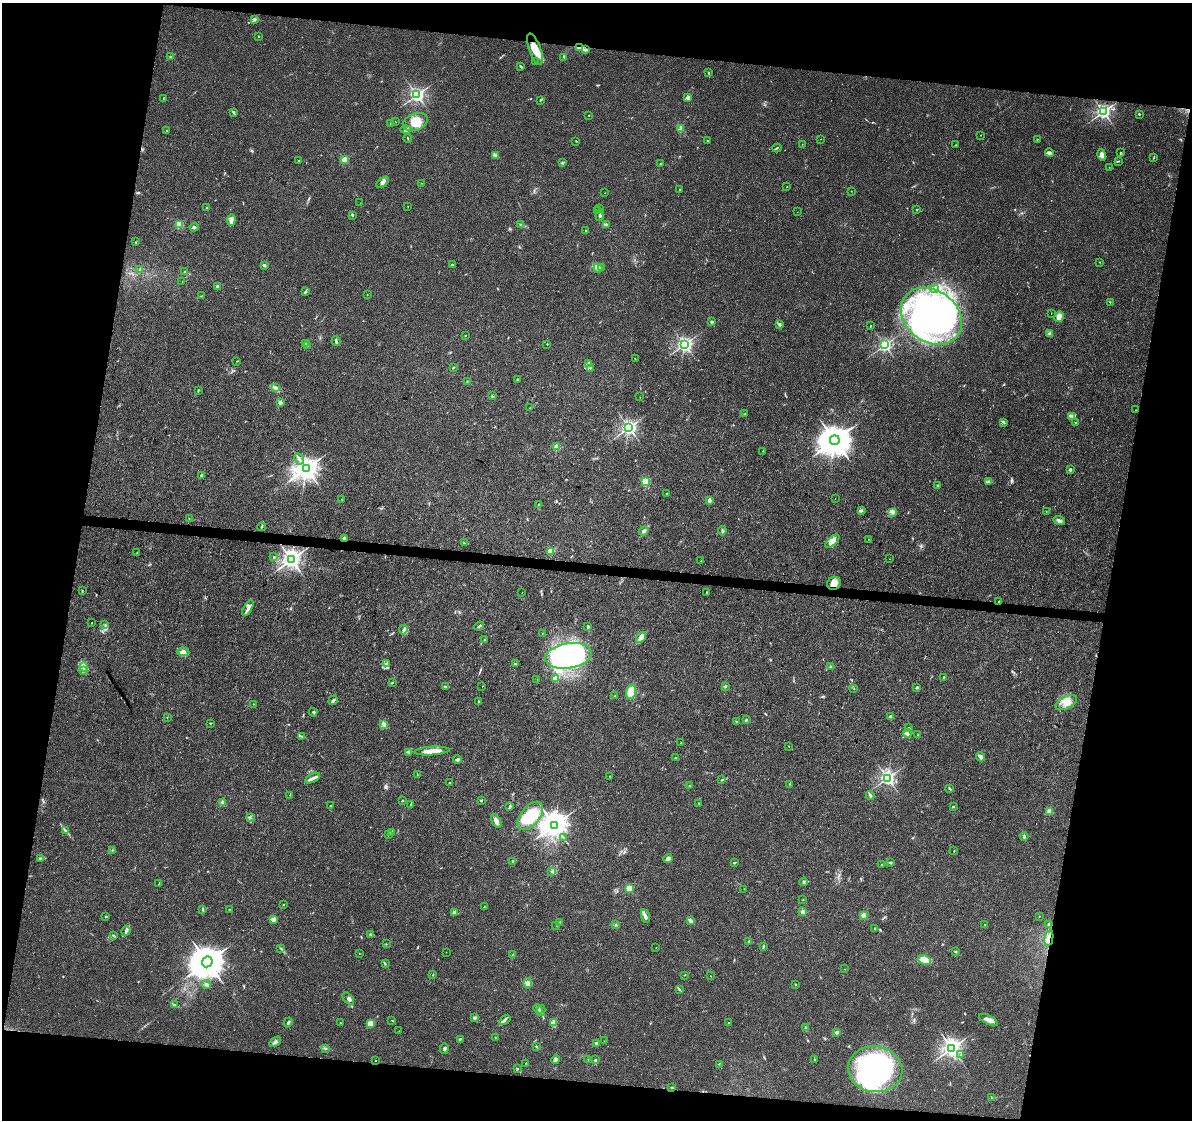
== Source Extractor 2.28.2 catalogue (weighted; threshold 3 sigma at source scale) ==
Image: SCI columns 9-4766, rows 285-4756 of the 4766 x 4982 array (HDU 1 of 3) = the unmasked area's bounding box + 8 px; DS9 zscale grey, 4 x 4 block average (1 PNG px = mean of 4 x 4 image px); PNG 1194 x 1122 px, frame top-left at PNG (2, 3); each listed source drawn as its Kron ellipse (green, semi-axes under 4 px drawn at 4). Shown black and unused: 22% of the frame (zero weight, under 3 of 4 exposures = <1% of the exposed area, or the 3 px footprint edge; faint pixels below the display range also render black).
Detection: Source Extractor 2.28.2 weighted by HDU 2 'WHT'. Background 0.0281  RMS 0.0032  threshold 0.0146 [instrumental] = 3 sigma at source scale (4.5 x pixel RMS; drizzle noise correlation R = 1.50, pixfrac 1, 0.0396/0.0396 arcsec/px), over >= 5 px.
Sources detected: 354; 1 too faint to see at this stretch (4 x 4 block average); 5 inside a brighter object's white glare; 1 cosmic-ray / hot-pixel residue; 2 long thin detections or spike segments (spike, bleed or trail) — neither listed nor drawn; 7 coinciding with a brighter row at this scale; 16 inside a brighter listed object's ellipse — not listed separately; the other 322 listed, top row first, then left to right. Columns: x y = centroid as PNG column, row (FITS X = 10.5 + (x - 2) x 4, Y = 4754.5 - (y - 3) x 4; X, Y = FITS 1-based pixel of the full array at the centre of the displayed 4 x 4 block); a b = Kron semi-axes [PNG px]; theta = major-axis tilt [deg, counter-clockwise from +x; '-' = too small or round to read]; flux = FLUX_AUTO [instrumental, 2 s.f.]
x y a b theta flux
255 20 2 2 - 0.96
258 36 2 2 - 0.82
580 48 4 3 - 3.9
535 49 16 6 -70 30
585 50 4 2 - 2.8
170 57 2 2 - 1.1
564 57 3 2 - 1.9
535 62 2 2 - 0.83
521 67 3 2 - 2.1
709 73 3 2 - 1.2
417 95 2 2 - 630
163 98 2 2 - 1.2
688 98 2 2 - 34
540 100 3 2 - 1.4
234 112 3 2 - 2.8
1103 112 2 2 - 610
1139 114 3 2 - 1.6
589 115 2 2 - 0.73
396 122 2 2 - 0.51
415 122 13 8 22 35
391 123 4 2 - 1.9
681 128 3 2 - 1.5
405 129 5 3 - 5.1
167 130 2 2 - 0.49
980 135 2 2 - 0.44
408 139 4 2 - 1.3
820 139 2 2 - 0.46
1037 139 2 2 - 1.1
576 141 2 2 - 0.97
708 141 2 2 - 0.81
802 144 2 2 - 0.53
956 145 3 2 - 0.96
777 148 4 2 - 2.2
1049 153 4 3 - 5.4
1120 153 2 2 - 1.9
495 155 3 2 - 9.4
1102 155 6 3 -75 11
1154 157 4 2 - 1.4
298 160 2 2 - 0.6
344 160 2 2 - 77
1118 161 3 2 - 1.2
563 162 3 2 - 2.3
660 164 2 2 - 3.6
1109 167 2 2 - 0.37
383 182 7 3 40 7.1
421 183 2 2 - 0.51
787 187 2 2 - 0.52
680 190 2 2 - 2
851 191 2 2 - 0.59
605 193 2 2 - 0.72
360 203 2 2 - 1.2
408 207 2 2 - 0.58
206 208 2 2 - 0.89
600 209 2 2 - 0.95
916 210 2 2 - 0.78
597 211 2 2 - 0.83
797 212 2 2 - 0.42
352 215 2 2 - 4.2
600 216 5 2 - 3
231 220 5 4 - 11
179 224 2 2 - 100
606 224 2 2 - 2.9
520 225 2 2 - 1.2
194 227 4 2 - 3.6
586 230 2 2 - 1
135 242 2 2 - 0.86
1099 262 2 2 - 0.72
264 265 3 2 - 4.2
452 265 2 2 - 10
601 267 2 2 - 0.78
598 268 4 2 - 3.8
140 269 2 2 - 1.2
184 272 2 2 - 2.5
182 282 2 2 - 0.33
218 287 3 2 - 3.5
934 288 2 2 - 3.1
306 292 3 2 - 2.7
367 294 2 2 - 0.45
201 296 3 2 - 1
1110 302 2 2 - 0.94
1051 313 2 2 - 0.4
931 316 33 26 -37 700
1059 317 5 4 - 19
712 322 2 2 - 11
780 324 4 2 - 3.1
870 326 2 2 - 1.4
1050 334 3 3 - 4.2
465 335 2 2 - 0.69
336 341 5 2 - 3
305 343 2 2 - 21
547 344 2 2 - 1.9
684 344 2 2 - 610
885 345 2 2 - 490
308 346 2 2 - 0.96
635 359 2 2 - 0.71
237 361 2 2 - 0.77
589 363 4 2 - 2.5
453 367 3 2 - 1.3
590 368 2 2 - 1.3
517 379 2 2 - 2.8
467 382 2 2 - 0.61
275 388 3 2 - 1.7
198 390 3 2 - 1.2
492 396 2 2 - 1.4
640 397 2 2 - 0.46
280 402 2 2 - 27
530 408 2 2 - 0.48
1136 410 2 2 - 0.43
745 414 2 2 - 0.93
1072 416 4 2 - 3.4
1003 422 4 2 - 2.4
1075 422 2 2 - 0.6
629 427 2 2 - 650
835 440 5 4 - 3900
557 447 2 2 - 59
763 451 2 2 - 0.58
299 459 6 2 -60 4.1
306 468 4 3 - 2000
1070 470 3 2 - 3.3
201 475 2 2 - 3.5
645 481 2 2 - 150
988 481 3 2 - 2.2
938 486 3 2 - 2.1
666 493 2 2 - 0.62
342 499 2 2 - 0.61
835 499 2 2 - 0.67
709 500 2 2 - 25
538 505 2 2 - 3.3
861 510 3 2 - 2.7
1046 512 2 2 - 0.44
893 513 2 2 - 1.5
189 518 2 2 - 0.59
1059 521 6 4 -18 5.9
262 527 4 2 - 1.6
644 531 5 4 - 4.2
722 531 4 2 - 2.9
344 538 2 2 - 16
868 539 2 2 - 0.81
832 541 9 4 41 17
464 543 2 2 - 1.2
550 551 2 2 - 55
137 553 2 2 - 0.91
274 557 2 2 - 3.5
291 559 3 3 - 1300
889 559 2 2 - 0.39
701 561 2 2 - 0.86
834 583 7 6 - 19
82 591 3 2 - 1.3
522 592 2 2 - 0.38
707 592 3 2 - 1.3
999 602 2 2 - 2.8
248 608 8 2 61 6.4
92 623 2 2 - 0.77
105 625 2 2 - 0.78
479 626 5 2 - 2.9
588 627 4 2 - 2.3
403 630 5 3 - 5.2
542 633 2 2 - 0.58
641 637 6 3 56 12
484 640 2 2 - 1.5
183 652 6 4 -5 7
568 656 23 12 9 460
386 663 3 2 - 1.8
515 664 2 2 - 8.3
84 667 5 3 - 5.1
831 667 3 2 - 2
83 671 3 2 - 2.7
943 677 2 2 - 2.1
555 679 2 2 - 50
537 680 2 2 - 0.42
392 683 2 2 - 1.1
482 686 2 2 - 0.96
725 686 3 2 - 1.9
445 687 3 2 - 2
917 687 4 3 - 2.4
854 689 2 2 - 0.6
631 692 7 5 76 29
615 696 3 2 - 2.1
333 700 5 2 - 3.3
479 701 3 2 - 0.97
1066 703 12 6 25 18
253 704 2 2 - 0.63
313 712 4 3 - 3
890 716 2 2 - 8
167 717 2 2 - 0.64
746 720 3 3 - 2.2
736 721 2 2 - 1.1
210 723 2 2 - 1.5
384 725 4 3 - 3.7
909 728 2 2 - 1.3
907 733 4 3 - 3.8
918 735 2 2 - 0.45
302 736 2 2 - 1.5
681 743 2 2 - 1.2
789 746 2 2 - 0.52
432 751 17 3 4 26
409 752 4 2 - 1.7
981 757 5 2 - 11
676 758 2 2 - 7.2
457 759 4 3 - 3.3
417 775 3 2 - 1.1
610 776 2 2 - 1
312 778 8 3 29 6.8
887 778 2 2 - 630
722 780 3 2 - 1.5
449 783 2 2 - 2.4
789 784 2 2 - 0.72
689 785 3 2 - 1.4
949 788 3 2 - 1.5
290 795 2 2 - 0.56
870 795 4 2 - 5.2
481 800 2 2 - 6.5
402 801 2 2 - 1.2
223 803 2 2 - 44
699 803 2 2 - 0.85
411 804 4 2 - 2
331 806 2 2 - 1.1
510 807 4 2 - 2.3
954 807 2 2 - 0.94
1050 812 2 2 - 57
530 816 16 9 51 60
250 817 2 2 - 0.99
496 821 7 3 -60 11
554 825 4 4 - 2500
65 831 2 2 - 1.1
391 833 2 2 - 0.75
388 835 2 2 - 1.6
1024 837 4 2 - 2.6
564 838 4 2 - 1.9
113 850 2 2 - 0.93
954 851 2 2 - 1.8
40 858 2 2 - 5.5
668 859 4 4 - 7.8
513 861 2 2 - 4.1
734 862 3 2 - 1.6
890 862 3 2 - 2.4
882 865 3 2 - 3.4
551 872 2 2 - 0.66
804 882 4 2 - 2.5
159 884 2 2 - 0.94
629 889 2 2 - 99
744 889 2 2 - 0.54
803 899 2 2 - 0.59
283 904 2 2 - 1.2
484 907 2 2 - 0.69
203 909 3 2 - 2.3
229 909 3 2 - 0.96
454 912 2 2 - 34
803 912 3 3 - 4.1
864 915 4 3 - 4.3
106 916 2 2 - 1.4
645 916 7 3 -74 7
1039 916 2 2 - 0.62
273 919 2 2 - 35
690 921 4 3 - 4.5
560 922 2 2 - 0.7
1049 924 2 2 - 7.6
556 925 2 2 - 0.52
616 925 3 2 - 1.6
985 925 2 2 - 0.75
875 928 3 2 - 1.5
126 931 5 2 - 3.6
113 935 3 2 - 1.2
371 935 3 3 - 2.8
1049 938 8 2 78 6.8
749 941 3 2 - 1.4
386 944 2 2 - 0.62
763 947 4 2 - 1.8
281 948 2 2 - 0.95
656 948 2 2 - 0.43
955 951 2 2 - 1.9
446 952 2 2 - 0.53
359 953 2 2 - 0.65
513 954 2 2 - 0.71
924 960 7 4 -21 20
207 962 5 5 - 4700
385 963 3 2 - 1.3
844 969 2 2 - 0.52
433 975 2 2 - 1.1
684 975 2 2 - 0.57
710 976 2 2 - 0.75
528 983 5 3 - 5.3
795 984 2 2 - 0.84
207 985 4 2 - 3.6
680 990 2 2 - 1.3
348 999 7 3 -50 5.5
174 1005 2 2 - 1.4
538 1009 5 2 - 3.2
541 1011 5 2 - 3.7
475 1018 2 2 - 18
392 1020 2 2 - 0.88
505 1020 6 2 36 4
988 1020 10 3 -26 11
288 1022 5 2 - 4
340 1023 2 2 - 0.67
553 1023 4 3 - 4.2
729 1023 2 2 - 2.9
371 1024 3 3 - 22
806 1028 3 2 - 2.3
399 1031 2 2 - 0.29
836 1032 3 2 - 2.9
495 1037 2 2 - 0.96
460 1039 3 2 - 1.5
604 1041 2 2 - 0.73
275 1042 6 3 36 4.3
596 1043 3 2 - 1.9
536 1046 3 2 - 1.8
325 1048 4 2 - 2.3
952 1048 3 3 - 1100
444 1049 5 2 - 3.2
961 1054 2 2 - 0.6
556 1059 5 3 - 4
588 1059 2 2 - 0.89
814 1059 2 2 - 0.71
376 1060 2 2 - 1.5
596 1060 3 2 - 2.9
526 1063 2 2 - 0.87
719 1064 2 2 - 0.87
517 1069 2 2 - 1.3
875 1069 27 23 -9 400
672 1087 3 2 - 1.5
991 1097 2 2 - 0.91
Overlapping masked pixels (flux is a lower limit): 5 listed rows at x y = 580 48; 344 538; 834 583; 999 602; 1049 938
Diffuse or blended objects may show on this block-average render without a row.